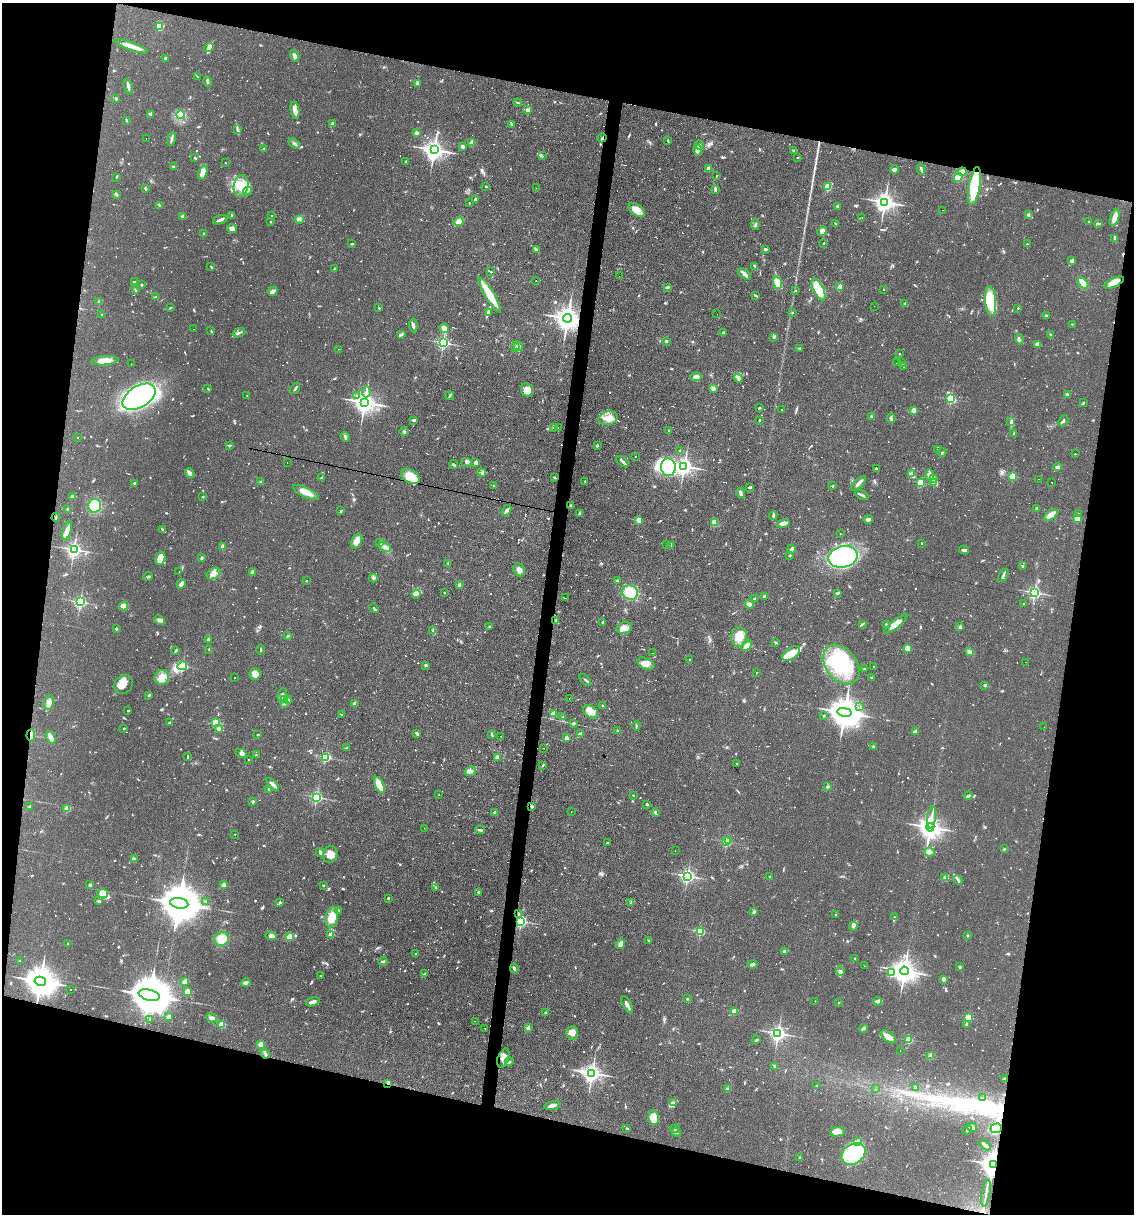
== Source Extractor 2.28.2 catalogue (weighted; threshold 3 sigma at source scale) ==
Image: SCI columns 233-4759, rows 1-4848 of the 4874 x 4848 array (HDU 1 of 3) = the unmasked area's bounding box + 8 px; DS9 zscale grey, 4 x 4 block average (1 PNG px = mean of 4 x 4 image px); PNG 1136 x 1216 px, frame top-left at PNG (2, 3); each listed source drawn as its Kron ellipse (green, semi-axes under 4 px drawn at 4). Shown black and unused: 26% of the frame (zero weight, under 2 of 3 exposures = <1% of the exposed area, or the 3 px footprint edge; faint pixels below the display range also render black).
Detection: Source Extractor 2.28.2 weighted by HDU 2 'WHT'. Background 0.0644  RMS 0.0052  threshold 0.0234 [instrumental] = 3 sigma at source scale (4.5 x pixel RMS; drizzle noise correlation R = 1.50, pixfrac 1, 0.05/0.05 arcsec/px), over >= 5 px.
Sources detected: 1346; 6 too faint to see at this stretch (4 x 4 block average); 5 inside a brighter object's white glare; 168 cosmic-ray / hot-pixel residue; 2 long thin detections or spike segments (spike, bleed or trail) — neither listed nor drawn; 11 coinciding with a brighter row at this scale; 37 inside a brighter listed object's ellipse — not listed separately; of the other 1117, all 500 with FLUX_AUTO >= 2.43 (the completeness limit of this list) listed and drawn (617 fainter detections not listed), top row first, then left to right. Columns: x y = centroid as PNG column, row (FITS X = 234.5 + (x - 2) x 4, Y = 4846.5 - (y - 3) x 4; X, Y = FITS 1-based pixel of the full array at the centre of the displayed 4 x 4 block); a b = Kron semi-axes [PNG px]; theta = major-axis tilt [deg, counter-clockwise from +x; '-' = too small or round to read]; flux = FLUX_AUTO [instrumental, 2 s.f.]
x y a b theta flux
159 26 4 3 - 62
131 46 17 3 -20 33
209 48 5 3 - 8.7
295 56 6 3 -63 10
165 58 3 2 - 6.6
197 76 4 2 - 2.4
207 81 5 2 - 7.8
417 84 3 3 - 6.3
128 87 8 3 -75 9.1
116 99 2 2 - 16
518 103 4 2 - 3
295 110 8 4 -81 19
528 110 3 2 - 7.6
150 115 3 2 - 4.9
180 115 4 3 - 8.6
126 120 4 2 - 5
333 123 3 2 - 7.4
512 125 3 2 - 6.6
237 130 3 2 - 4.2
416 133 2 2 - 35
602 138 5 2 - 3.9
146 139 2 2 - 4.1
172 139 7 2 75 6.7
668 141 3 2 - 3.6
471 143 2 2 - 67
294 144 6 2 -32 7.8
699 145 5 3 - 7.4
462 146 4 3 - 5.4
264 149 2 2 - 17
434 150 4 3 - 2300
698 150 5 2 - 8.4
794 150 3 2 - 3.5
542 156 4 2 - 4.2
798 157 2 2 - 2.9
195 158 2 2 - 3.4
406 161 2 2 - 4.6
225 163 2 2 - 3
174 166 4 2 - 3.6
708 168 2 2 - 46
894 169 4 3 - 11
921 169 5 2 - 5.5
203 172 7 3 72 32
962 172 4 3 - 26
716 176 2 2 - 3.2
116 177 3 2 - 2.5
958 178 4 3 - 54
241 186 11 7 77 46
975 186 19 5 80 150
486 187 2 2 - 2.9
828 187 2 2 - 170
145 188 2 2 - 4.9
536 188 2 2 - 3.3
715 189 3 2 - 8
247 191 5 2 - 4.2
116 195 4 3 - 5
475 199 3 2 - 7.2
885 202 3 3 - 2100
469 203 2 2 - 2.4
159 205 2 2 - 5.2
837 206 2 2 - 23
637 210 9 5 -36 42
943 210 2 2 - 9.6
231 215 3 2 - 2.5
1028 215 2 2 - 26
183 216 2 2 - 33
271 216 2 2 - 3.6
862 217 2 2 - 2.6
1115 217 9 3 71 30
299 219 2 2 - 2.9
220 220 7 2 18 12
459 221 5 4 - 15
270 222 2 2 - 3.3
1089 222 2 2 - 11
835 224 2 2 - 3.7
1099 224 3 2 - 3.1
755 225 5 2 - 4.6
232 228 5 4 - 11
822 231 5 4 - 14
204 234 3 2 - 5.8
1115 238 3 2 - 4.1
824 243 3 2 - 3
352 244 4 2 - 3.6
1027 244 2 2 - 6.2
536 249 4 2 - 4.6
765 249 3 2 - 6.6
1072 261 3 3 - 11
755 266 4 2 - 3.7
211 267 4 2 - 3
334 269 3 2 - 5.2
491 271 4 2 - 2.9
745 274 7 3 -38 11
619 276 2 2 - 2.8
536 280 2 2 - 38
134 281 4 2 - 3.7
1114 282 11 4 25 45
777 283 6 3 -70 47
1083 283 6 2 -50 62
141 285 2 2 - 4.2
668 287 3 2 - 5.9
840 287 2 2 - 65
818 289 12 5 -63 100
884 289 2 2 - 2.7
135 290 3 2 - 2.7
273 291 5 2 - 16
796 291 2 2 - 3.1
490 295 21 4 -59 75
756 296 4 2 - 2.9
155 297 3 2 - 3
991 301 15 5 -85 130
99 302 2 2 - 25
905 303 2 2 - 4
874 306 2 2 - 3.8
170 308 2 2 - 3.4
379 308 2 2 - 5.9
1018 308 2 2 - 150
488 312 3 2 - 3.3
792 313 2 2 - 3.6
717 314 2 2 - 3
102 315 2 2 - 15
1046 315 3 2 - 4.2
567 318 4 4 - 4200
1072 324 2 2 - 6
413 325 7 3 -83 8
444 328 5 3 - 11
193 329 2 2 - 12
211 331 3 2 - 2.7
239 333 6 2 20 6.7
723 333 2 2 - 21
402 334 4 2 - 3.9
1050 335 4 2 - 3.6
773 338 3 2 - 3.5
1019 339 5 2 - 10
666 341 3 2 - 3.3
443 343 2 2 - 650
1037 344 4 3 - 14
518 346 5 3 - 8.6
516 348 3 2 - 2.5
800 348 4 2 - 2.7
338 349 2 2 - 3.6
899 354 2 2 - 3.4
105 361 14 4 4 43
897 363 2 2 - 5
902 363 3 2 - 4.3
131 364 2 2 - 2.5
904 367 2 2 - 3.1
696 377 6 3 3 14
738 378 4 3 - 7.2
208 388 3 2 - 3
295 388 6 2 56 5.6
713 388 3 3 - 11
527 390 7 5 -60 33
366 392 5 2 - 7.9
1067 394 3 2 - 5.4
247 395 2 2 - 3.9
357 396 3 2 - 4.5
450 396 4 2 - 4.1
139 397 18 10 31 1500
951 399 2 2 - 320
365 402 4 3 - 2700
1083 403 4 2 - 4.1
759 408 2 2 - 5.1
782 410 2 2 - 5.6
913 410 2 2 - 82
871 416 2 2 - 4.6
608 418 9 7 13 30
891 418 4 2 - 7.3
759 420 2 2 - 3.5
413 421 3 2 - 3.1
1063 421 6 2 49 6.9
1011 422 3 2 - 3.7
554 427 3 2 - 2.6
558 427 2 2 - 7.5
669 431 2 2 - 16
404 432 4 2 - 4.8
1014 433 3 2 - 4.7
77 437 2 2 - 2.7
345 437 5 2 - 8
229 445 4 2 - 5.4
597 445 4 2 - 3.1
937 449 2 2 - 9.3
680 450 2 2 - 2.6
942 453 4 2 - 2.8
1075 454 2 2 - 25
635 456 2 2 - 3.2
476 462 3 3 - 11
623 462 7 2 -38 9.5
287 463 2 2 - 10
467 463 5 3 - 5.7
454 465 4 2 - 4.7
684 466 3 3 - 1800
668 467 9 7 -85 150
1057 467 4 3 - 5.7
876 468 2 2 - 11
190 473 5 3 - 12
482 473 4 3 - 7.4
912 474 4 2 - 6.3
930 475 5 3 - 11
410 476 10 6 -30 59
1013 476 2 2 - 160
321 478 3 2 - 2.6
554 478 3 2 - 2.7
934 478 4 3 - 5.8
1039 479 2 2 - 3.7
585 481 2 2 - 4.8
261 482 3 2 - 6.8
933 482 2 2 - 37
1052 482 2 2 - 3.5
134 483 2 2 - 12
859 483 9 2 43 11
921 483 2 2 - 180
493 485 2 2 - 4.5
832 486 2 2 - 5
750 487 4 2 - 4.5
306 492 14 5 -26 35
741 493 5 3 - 7.8
862 495 7 2 -29 9
73 496 3 2 - 13
203 497 2 2 - 5.4
95 506 7 6 - 110
571 506 3 2 - 6.3
1037 508 2 2 - 5.6
68 509 2 2 - 23
341 511 2 2 - 3.1
506 511 6 2 54 9.8
579 513 4 2 - 5.3
1079 514 2 2 - 11
773 515 4 2 - 6.1
1051 515 7 4 36 41
56 517 4 2 - 3.2
1077 518 2 2 - 140
868 519 5 3 - 7
639 520 2 2 - 120
714 522 3 2 - 24
783 523 6 3 16 16
163 529 4 2 - 2.6
67 531 10 3 74 29
840 534 2 2 - 2.7
357 541 8 5 68 22
380 542 3 2 - 3
922 543 2 2 - 6.3
667 544 2 2 - 3.7
670 545 2 2 - 36
222 546 2 2 - 33
385 547 6 2 -27 9.8
74 549 2 2 - 1200
792 549 4 2 - 8.7
964 550 5 3 - 8.1
790 555 2 2 - 4
843 557 15 10 12 550
160 558 7 4 74 52
202 558 4 2 - 3.7
448 563 3 2 - 3.4
1022 566 2 2 - 9.4
519 570 6 5 - 17
179 572 2 2 - 3.1
253 572 2 2 - 37
214 573 7 5 32 16
1003 575 7 2 58 6.3
148 577 5 2 - 4.1
373 578 4 3 - 6.8
617 580 3 2 - 4.5
306 581 2 2 - 5.2
181 584 5 3 - 15
459 585 3 3 - 6.8
630 592 8 7 - 81
444 593 2 2 - 2.5
837 593 3 2 - 6.8
1035 593 2 2 - 710
416 594 4 3 - 8.3
764 596 2 2 - 29
565 598 2 2 - 3.2
755 599 3 2 - 5.9
80 602 2 2 - 670
749 604 4 3 - 18
1023 604 2 2 - 7.7
124 606 4 4 - 24
374 608 5 2 - 3.6
160 620 6 3 -27 8.4
556 621 3 3 - 7.6
603 622 3 2 - 5.8
862 624 4 2 - 5
886 624 3 2 - 3
896 624 14 4 38 37
489 626 3 2 - 3.1
960 627 2 2 - 26
624 628 8 5 14 21
116 629 2 2 - 5.1
433 631 3 2 - 3.3
288 635 3 2 - 3.4
739 637 10 8 -90 41
208 640 3 2 - 5.2
775 642 4 2 - 3
747 645 6 3 44 30
907 648 2 2 - 93
209 649 2 2 - 3.9
261 650 5 2 - 3
176 651 4 2 - 3.9
969 652 4 2 - 4.7
653 653 2 2 - 4.9
791 653 10 5 35 74
690 659 2 2 - 2.6
1025 662 2 2 - 5.9
646 664 9 5 -26 26
841 664 22 15 -52 230
425 665 3 2 - 4.6
182 666 5 2 - 390
874 667 2 2 - 4
864 669 2 2 - 8.3
757 673 2 2 - 2.4
255 674 5 5 - 26
162 677 7 7 - 29
234 677 2 2 - 4.9
872 678 2 2 - 18
585 680 7 2 -45 5
123 684 10 8 53 36
985 685 2 2 - 19
149 695 3 2 - 5.4
282 695 7 4 75 11
569 698 2 2 - 2.8
284 700 3 3 - 5.3
288 700 4 3 - 6
49 702 7 5 76 14
284 704 3 2 - 3.5
354 704 2 2 - 38
602 706 2 2 - 5.8
860 706 2 2 - 8.2
128 711 2 2 - 3.1
591 712 8 5 -38 23
844 712 7 4 -12 8100
554 713 2 2 - 52
341 714 3 2 - 2.8
824 716 3 2 - 2.5
563 717 3 2 - 2.6
170 722 3 2 - 3.9
216 722 2 2 - 190
574 723 4 2 - 3.7
636 726 5 2 - 3.8
1044 727 2 2 - 3.7
124 728 2 2 - 3.1
218 729 2 2 - 23
618 731 3 3 - 3.8
916 731 2 2 - 37
417 734 3 2 - 7.5
580 734 4 2 - 13
31 735 6 2 85 19
257 735 3 2 - 2.5
492 735 3 2 - 4.1
501 736 2 2 - 2.9
51 737 6 2 -63 31
566 738 4 3 - 8.3
873 747 2 2 - 8.8
346 748 4 2 - 3.3
544 748 2 2 - 82
241 753 6 4 -28 13
256 755 2 2 - 2.5
188 757 4 2 - 2.5
325 757 2 2 - 330
497 758 2 2 - 64
249 760 2 2 - 3.2
737 764 2 2 - 4.2
543 765 2 2 - 2.6
471 771 5 3 - 9.3
273 784 8 3 -44 13
379 785 9 3 -63 85
827 787 2 2 - 3.3
269 789 2 2 - 31
439 795 2 2 - 3.3
633 795 2 2 - 2.6
968 796 4 2 - 7
316 797 2 2 - 630
253 801 3 3 - 4.5
647 804 2 2 - 5.9
29 806 3 2 - 3.4
532 807 2 2 - 6.1
67 809 2 2 - 110
571 811 2 2 - 2.9
655 812 4 2 - 4.4
494 813 3 2 - 7.3
932 817 11 2 81 12
930 827 4 3 - 3200
424 828 2 2 - 19
480 830 5 2 - 6
235 834 2 2 - 3
728 840 2 2 - 27
726 842 2 2 - 340
607 843 3 2 - 4.3
1004 849 3 2 - 4
675 850 2 2 - 5.9
320 852 4 3 - 6.2
929 852 5 4 - 13
330 854 8 7 - 27
134 859 4 3 - 4.3
687 876 2 2 - 890
770 877 3 2 - 4.2
944 878 4 2 - 4.1
958 880 5 2 - 5.1
90 885 3 2 - 8.1
223 885 2 2 - 44
323 885 3 2 - 2.9
435 887 2 2 - 2.4
478 892 2 2 - 12
103 893 5 4 - 72
388 898 2 2 - 8.4
99 901 4 3 - 4.2
205 901 3 2 - 3.2
280 902 3 2 - 4.3
179 903 9 5 -10 17000
631 903 2 2 - 2.5
339 910 2 2 - 2.7
754 911 3 2 - 7.1
518 914 3 2 - 2.6
835 914 2 2 - 3.1
332 917 10 6 74 65
894 917 3 2 - 2.7
521 921 2 2 - 700
853 926 4 3 - 18
700 931 2 2 - 280
331 934 2 2 - 67
967 935 2 2 - 12
271 936 5 4 - 15
289 937 4 3 - 23
222 939 7 7 - 49
648 940 2 2 - 4.7
68 943 2 2 - 3.2
621 944 4 3 - 29
784 952 3 3 - 8.2
416 954 3 2 - 5.3
855 958 3 2 - 2.8
20 961 2 2 - 3
383 961 4 3 - 4.1
752 964 5 2 - 10
865 966 2 2 - 3.1
959 967 3 2 - 3.8
514 968 5 2 - 6.4
840 971 4 2 - 4.1
904 971 4 3 - 3700
891 973 2 2 - 180
424 974 3 2 - 2.6
321 976 3 2 - 2.5
943 979 2 2 - 44
40 981 6 4 -12 7300
185 981 4 3 - 16
246 983 5 3 - 8.8
70 990 2 2 - 13
187 992 2 2 - 85
149 995 10 5 -14 18000
687 999 2 2 - 3
815 1001 2 2 - 2.8
878 1001 4 3 - 7.8
313 1002 7 3 20 19
839 1002 2 2 - 4
627 1005 9 2 -61 16
734 1012 2 2 - 95
545 1013 2 2 - 3.5
168 1016 3 2 - 5.5
211 1018 5 3 - 7.9
968 1018 2 2 - 180
150 1019 2 2 - 7.5
475 1021 2 2 - 19
222 1024 2 2 - 120
966 1024 2 2 - 3.4
485 1028 2 2 - 4.4
528 1028 2 2 - 40
863 1028 4 2 - 4.5
572 1033 7 6 - 23
778 1033 2 2 - 1200
889 1037 9 5 -35 24
756 1040 4 2 - 3.5
909 1040 2 2 - 160
261 1044 2 2 - 72
900 1051 2 2 - 3.3
265 1054 4 2 - 6.1
930 1056 4 3 - 8.8
503 1058 10 5 71 24
509 1061 4 2 - 4.5
774 1066 3 2 - 5.4
592 1073 3 3 - 2000
1004 1078 3 2 - 3
387 1083 3 2 - 4.2
817 1086 2 2 - 4.7
915 1088 3 2 - 3
727 1089 3 2 - 3
875 1089 2 2 - 2.9
982 1098 3 2 - 3.3
674 1103 3 2 - 3.8
552 1105 8 3 14 14
654 1118 7 5 -81 100
972 1127 5 3 - 10
627 1128 3 2 - 3.2
996 1128 6 4 18 74
675 1129 5 3 - 5.2
967 1130 5 3 - 6.5
676 1132 5 2 - 4.7
837 1132 7 4 11 34
857 1141 4 3 - 6.6
985 1145 6 2 -41 13
853 1154 13 9 36 210
799 1157 3 2 - 3
993 1164 4 3 - 3800
986 1193 13 2 80 9.8
Overlapping masked pixels (flux is a lower limit): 10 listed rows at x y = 602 138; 567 318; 410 476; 31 735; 532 807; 521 921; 40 981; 387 1083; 996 1128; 993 1164
Diffuse or blended objects may show on this block-average render without a row.